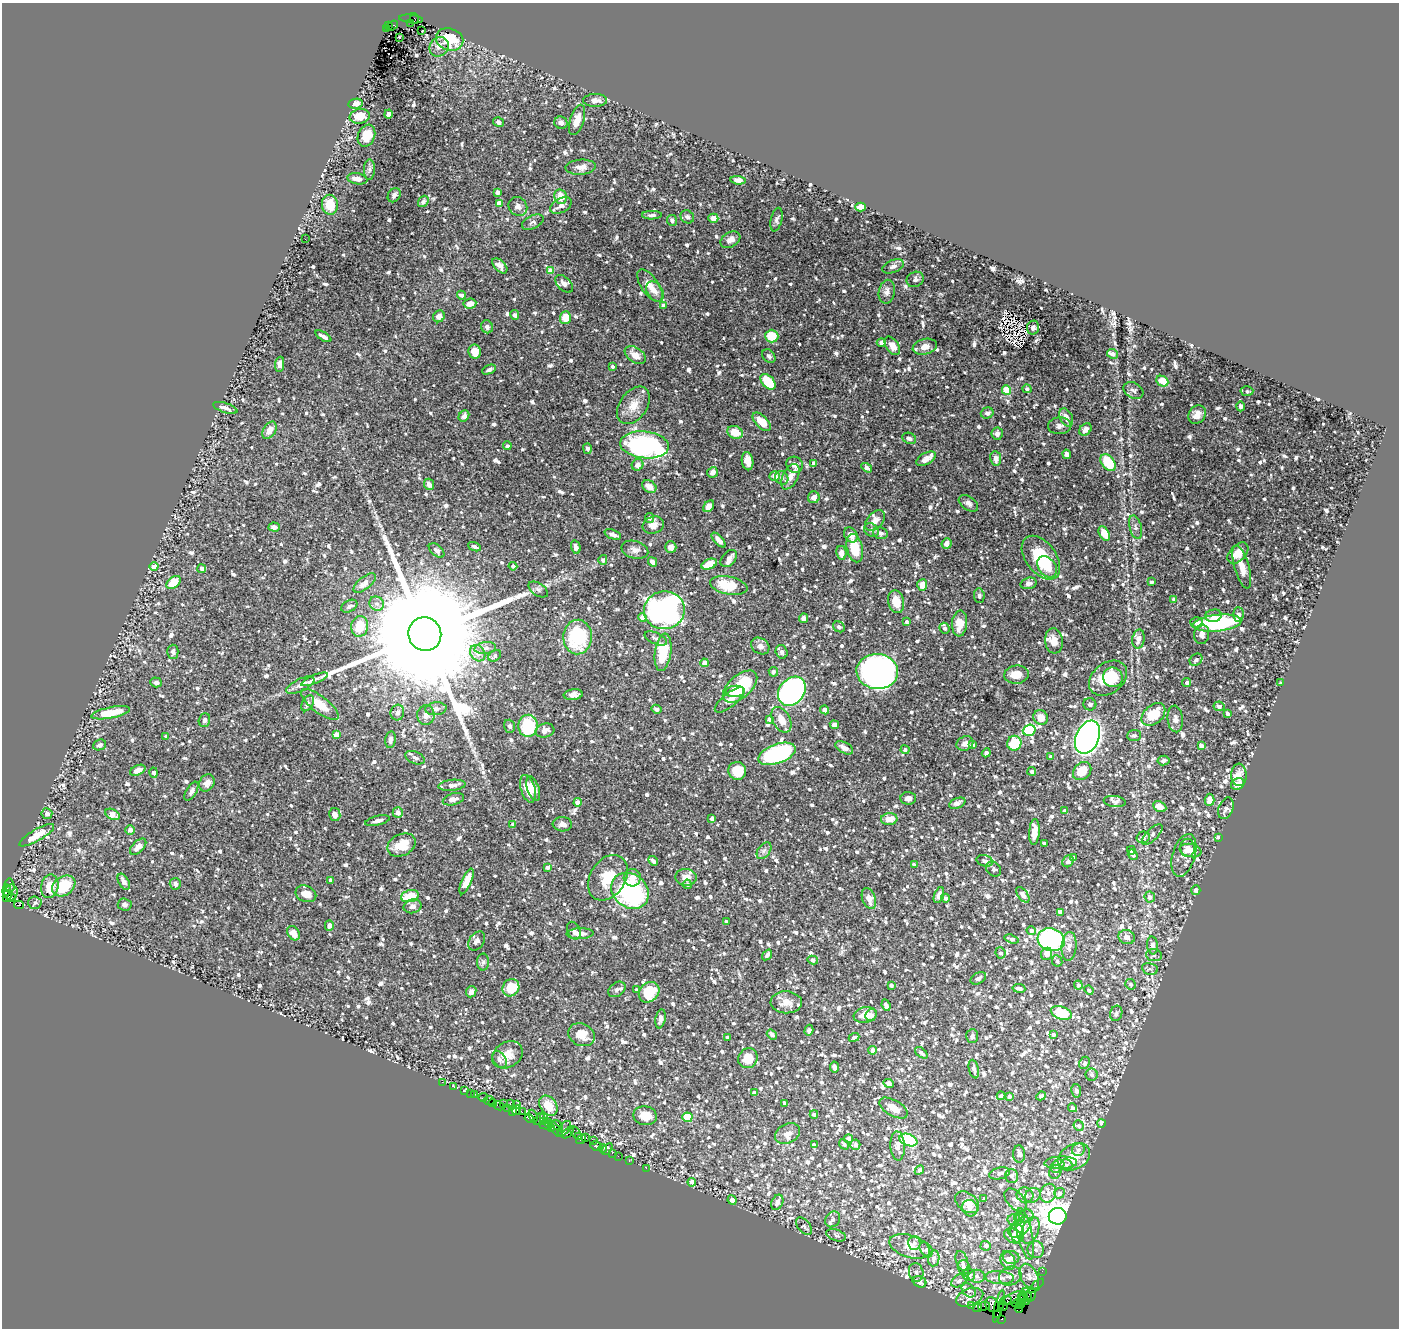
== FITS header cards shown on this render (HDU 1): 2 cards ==
NAXIS1  =                 1397
NAXIS2  =                 1326

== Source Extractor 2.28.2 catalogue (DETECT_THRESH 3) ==
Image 1397 x 1326 px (HDU 1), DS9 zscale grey, 1 PNG px = 1 image px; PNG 1401 x 1330 px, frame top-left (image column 1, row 1326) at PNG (2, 3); each listed source drawn as its Kron ellipse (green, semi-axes under 4 px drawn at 4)
Background 2.2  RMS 0.027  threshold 0.0801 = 3 sigma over >= 5 px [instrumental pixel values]
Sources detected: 1583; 2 with non-positive FLUX_AUTO (blend fragments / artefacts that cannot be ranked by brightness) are neither listed nor drawn; of the other 1581, the 500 brightest by FLUX_AUTO listed and drawn (1081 fainter detections omitted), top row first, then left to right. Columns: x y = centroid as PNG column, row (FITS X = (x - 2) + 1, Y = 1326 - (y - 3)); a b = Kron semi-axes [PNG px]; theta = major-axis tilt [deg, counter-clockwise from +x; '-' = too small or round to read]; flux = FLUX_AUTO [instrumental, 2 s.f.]
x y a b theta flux
414 18 5 4 - 340
411 19 12 3 -6 400
410 23 3 2 - 170
388 25 3 3 - 240
392 26 6 4 36 680
386 28 2 2 - 200
422 31 3 2 - 8.4
399 37 3 2 - 10
450 39 14 11 -19 28
439 47 10 9 - 10
595 100 12 6 0 9.1
356 104 7 5 8 12
388 114 4 4 - 6.2
360 116 10 7 10 30
577 120 16 7 72 23
498 122 5 4 - 5.9
561 123 6 6 - 9.9
366 136 11 8 68 34
581 167 15 7 4 15
369 170 10 5 89 5.9
357 179 10 5 -10 13
738 180 7 4 -7 9.2
498 192 4 4 - 6.4
394 195 7 6 - 5.9
560 197 7 6 - 25
423 201 6 4 52 4.9
499 203 4 4 - 21
330 205 10 8 -82 45
561 205 11 7 29 10
518 206 10 8 -48 9.8
861 207 5 4 - 12
652 215 10 4 1 5.1
687 217 7 6 - 6.1
713 218 5 4 - 14
672 220 5 5 - 5.2
777 220 12 5 76 6.1
533 222 11 6 26 5.8
305 239 2 2 - 9
730 240 11 7 30 11
500 266 9 5 -46 9.2
893 266 11 6 21 7.1
551 271 4 4 - 32
915 279 9 7 29 6.1
564 284 11 6 -44 8.6
650 286 19 8 -56 19
655 292 11 7 -55 10
887 292 12 8 78 9.8
461 295 4 4 - 6.1
470 304 6 5 - 14
663 305 4 4 - 5
515 315 5 4 - 6.3
439 316 6 5 - 12
565 318 6 5 - 24
487 327 6 6 - 6.6
1033 328 7 6 - 6.6
323 336 9 3 -31 7.5
772 336 6 6 - 45
881 343 5 4 - 6.3
892 346 10 6 -56 16
925 347 12 7 14 16
475 352 7 6 - 21
1112 354 5 4 - 7.9
635 355 12 7 -34 18
769 356 7 5 -48 5
280 364 7 4 80 11
612 366 4 3 - 5.5
489 370 7 4 23 5.5
1162 381 6 5 - 27
768 382 9 6 -47 59
1027 389 4 4 - 5.5
1006 390 5 4 - 38
1133 390 10 7 -31 6.9
1247 391 6 5 - 5
633 405 21 13 55 25
1240 406 5 4 - 5.5
225 408 12 5 -18 8.2
987 413 6 5 - 6.6
1197 415 10 8 54 12
464 416 6 5 - 7.3
1066 417 10 6 -65 15
762 422 11 6 -46 28
1059 426 11 8 3 7.4
1085 429 7 5 48 12
269 430 9 6 59 16
735 432 8 6 -23 28
997 434 6 6 - 8.5
909 438 7 5 -23 7.2
644 445 24 13 -6 440
507 446 4 4 - 4.9
587 448 5 4 - 5
1067 454 5 4 - 9.9
926 459 11 5 29 11
996 459 7 5 -82 10
748 461 9 6 -81 16
814 463 4 4 - 7.4
1108 463 9 6 -53 54
638 465 6 5 - 9.6
795 465 8 8 - 8.8
867 468 6 3 -32 7.7
712 472 6 5 - 11
775 476 5 5 - 13
790 477 14 7 62 15
782 478 7 6 - 5.2
429 484 6 4 -66 7.2
649 486 7 6 - 15
814 497 6 5 - 11
968 503 11 6 -35 7.5
709 506 6 4 51 15
649 518 5 4 - 5.1
875 521 12 8 49 12
653 525 11 8 18 15
274 527 5 4 - 10
1136 527 12 6 -75 7
871 530 8 6 -36 5.1
880 533 7 6 - 5.7
1104 533 8 5 -62 26
613 534 8 4 -21 6.1
851 535 8 6 -52 12
719 540 9 4 -48 10
947 543 5 5 - 10
474 547 7 4 -23 5.5
576 547 7 4 -75 5.8
671 547 6 5 - 14
855 548 14 8 -76 44
437 550 9 5 -41 6.8
635 550 14 8 -16 10
841 553 7 5 -81 15
1238 553 12 8 46 23
729 558 10 6 49 9.5
1041 558 25 15 -53 81
603 560 5 4 - 5.6
653 562 5 4 - 13
709 564 8 5 23 25
154 566 4 4 - 31
513 566 4 4 - 5.5
1047 567 12 8 -53 21
1242 567 22 7 -74 21
202 569 4 4 - 7.3
173 582 8 5 37 39
1151 582 3 3 - 6.4
365 583 13 6 39 16
1028 583 8 5 16 5.1
729 585 19 9 -11 53
922 585 6 5 - 18
538 590 11 6 -33 5.2
979 596 7 5 -85 5.2
1174 599 4 4 - 4.9
896 602 11 8 -76 29
377 604 7 7 - 7.2
349 606 8 5 28 6.1
664 610 20 19 - 520
1238 615 7 5 -89 9.7
1213 616 8 6 12 9.3
642 618 4 4 - 21
804 618 4 4 - 8.6
906 622 4 4 - 4.9
1196 622 6 5 - 9.7
960 623 13 7 85 26
1217 623 24 8 6 170
360 626 10 8 81 37
839 627 6 5 - 4.9
944 628 6 5 - 5.7
425 634 17 16 - 120000
1202 634 10 7 84 9.7
578 637 17 14 88 120
656 638 12 5 -25 6
1138 639 9 6 80 13
1054 641 12 9 -84 17
760 646 10 7 -35 8.7
485 648 11 6 7 6.6
173 652 7 5 -89 6.7
663 652 19 8 82 73
782 652 7 6 - 7.2
478 653 9 7 -54 14
495 656 7 5 37 5.6
1196 660 7 5 40 5.7
704 663 4 4 - 14
773 672 5 4 - 4.9
877 672 21 17 -5 800
1016 675 12 9 6 21
1113 677 10 9 - 23
1108 678 21 15 38 66
314 679 14 4 23 6.8
156 682 5 5 - 5.8
1186 683 4 4 - 5.2
1281 683 4 3 - 7.3
300 685 15 6 26 14
740 687 20 11 41 120
735 691 10 5 4 27
792 691 16 12 51 510
573 695 9 5 6 11
729 700 18 7 39 17
308 703 8 5 59 7.1
320 704 23 8 -38 36
1090 704 6 6 - 4.9
1219 706 5 5 - 5.7
436 709 10 6 5 8.4
656 709 5 4 - 6.2
825 710 4 4 - 9.6
111 713 20 5 11 54
397 713 8 6 74 7.4
1153 714 13 9 41 49
1227 714 4 3 - 5.8
426 715 10 8 87 8
1041 718 8 7 - 21
770 719 4 4 - 12
1175 719 13 7 -85 10
204 720 7 5 71 6.1
781 720 14 8 -61 21
834 725 5 4 - 10
510 726 6 5 - 5
528 726 11 9 87 79
545 730 9 7 14 12
1029 730 6 5 - 190
337 734 4 4 - 26
1134 735 7 5 4 4.9
166 736 4 3 - 5.3
1087 737 17 11 66 1400
391 740 8 5 82 6.3
965 743 8 7 - 11
1014 743 7 7 - 63
99 745 7 5 23 5.2
972 745 4 4 - 8.2
1201 745 4 3 - 7.9
844 748 10 5 -28 11
905 750 4 4 - 6.3
986 753 4 4 - 8.9
777 754 19 9 20 280
1051 757 4 3 - 7.4
415 758 10 6 -24 5.9
1163 761 6 4 10 5
138 770 8 5 25 14
737 771 9 8 - 48
1032 771 4 4 - 5.8
1082 771 10 8 43 31
154 773 5 3 - 7.6
1239 775 11 7 -87 12
207 783 9 7 56 11
1238 784 7 5 25 16
452 785 14 5 6 9.4
528 789 14 7 -73 30
533 789 13 6 -71 14
191 791 11 5 60 6.7
908 798 8 6 -2 9.9
453 799 11 5 15 11
1210 800 6 5 - 16
1115 801 11 5 -8 6.3
578 802 4 4 - 16
957 803 8 5 21 6.7
1160 807 7 5 -25 16
1226 808 11 7 68 7.8
1065 811 4 3 - 9.9
398 813 5 5 - 10
47 814 5 5 - 6.8
112 814 7 5 -29 19
335 814 6 5 - 10
712 818 4 3 - 7
889 819 8 6 4 20
377 821 12 4 13 6.8
513 824 4 4 - 4.9
562 824 9 7 -4 8.9
130 830 5 5 - 8.4
1034 832 13 5 86 26
37 835 20 6 30 34
1152 835 13 6 44 7.6
1143 837 6 5 - 5.7
1218 837 4 3 - 6.8
1044 843 3 3 - 4.9
401 845 15 10 26 41
138 847 10 5 46 17
1188 848 9 7 -87 12
1131 850 4 3 - 5.4
764 851 9 6 53 6.1
1191 851 11 6 -11 16
1133 855 5 4 - 6
1184 855 22 11 73 19
1073 857 4 4 - 5.2
653 861 5 4 - 5.1
985 861 8 5 -16 5.2
1068 861 6 5 - 8.5
914 865 4 3 - 6.8
547 867 4 4 - 8.2
994 869 8 6 -44 5.9
686 877 11 8 -5 17
608 878 25 17 57 56
632 878 8 8 - 14
331 880 4 3 - 8.4
466 881 14 5 67 22
124 882 9 5 -61 10
175 884 6 5 - 6.2
687 884 4 4 - 5.5
9 886 7 5 -86 430
50 886 12 8 76 32
64 886 12 9 34 67
7 890 5 4 - 680
1196 890 4 4 - 5
630 891 20 16 -39 270
11 893 8 7 - 980
306 894 11 8 -22 17
939 895 8 4 70 8.8
1023 895 9 5 -53 7
7 896 6 3 76 580
410 896 9 6 14 49
1150 897 5 5 - 7.3
12 898 3 3 - 750
945 898 4 4 - 7.4
869 899 11 6 -70 16
35 903 6 6 - 5.8
19 905 5 3 - 1500
125 905 7 6 - 6
412 906 9 7 12 8.4
1060 912 4 4 - 9
726 922 4 3 - 5.4
329 926 5 4 - 7.8
574 931 9 6 -64 7.3
1031 931 5 4 - 6.5
294 933 7 6 - 18
580 934 13 5 2 12
1127 937 8 7 - 8.8
1012 939 7 4 -17 5.6
1051 940 14 11 -17 230
477 941 10 7 54 7.4
1153 945 9 5 -85 8.4
1069 946 14 7 85 13
1000 953 6 5 - 6.2
1047 954 6 5 - 14
767 955 6 3 54 5
1154 955 8 6 -5 5.2
813 960 5 4 - 7.6
1057 961 6 5 - 5.7
483 962 8 6 89 5.3
1150 969 8 5 -11 5
978 978 8 5 28 7.1
1131 984 5 5 - 4.9
891 985 4 3 - 5.7
1078 985 4 4 - 5.3
511 988 9 8 - 44
1019 988 6 3 -9 6.1
617 989 9 6 36 6
636 990 3 3 - 5.5
1089 990 5 4 - 5.8
471 992 6 5 - 8.9
649 992 11 9 45 52
786 1002 15 11 -3 19
886 1005 6 4 -68 8
1061 1013 11 6 -18 60
1116 1013 8 6 73 6.1
865 1015 11 8 10 23
871 1015 6 5 - 9
660 1019 9 5 80 7.4
809 1030 6 4 72 5
772 1034 5 4 - 5.2
1053 1034 4 3 - 5.2
581 1035 14 11 -26 25
972 1036 7 6 - 5.2
727 1037 3 3 - 5.1
854 1037 5 4 - 5.3
872 1050 4 4 - 9.4
921 1053 7 4 -40 6.1
507 1055 16 12 32 22
748 1058 10 9 - 33
499 1059 9 6 -57 6.4
1085 1063 6 5 - 5.7
834 1067 5 4 - 5.7
974 1069 9 5 -76 5.6
1092 1075 6 6 - 5.7
442 1082 2 2 - 41
888 1083 5 4 - 6.2
454 1087 3 2 - 28
465 1091 3 2 - 72
1076 1091 7 5 -79 6.8
754 1093 4 3 - 5.3
470 1094 3 2 - 87
475 1095 4 3 - 120
1001 1096 4 4 - 5.6
1009 1096 4 4 - 6.1
1041 1096 5 3 - 5.4
483 1097 5 3 - 55
489 1100 5 3 - 240
493 1103 4 3 - 300
510 1103 3 3 - 380
785 1103 4 3 - 6.7
503 1104 4 3 - 160
516 1105 2 2 - 190
499 1106 5 3 - 480
548 1106 11 8 -54 33
893 1108 15 8 -31 22
1072 1108 4 4 - 5.7
508 1109 3 2 - 140
517 1110 5 3 - 280
512 1111 4 3 - 380
522 1112 2 2 - 130
814 1114 4 3 - 5.5
533 1116 6 3 -67 310
645 1116 12 9 -10 28
687 1117 5 5 - 70
529 1118 4 3 - 250
544 1118 3 3 - 580
539 1119 7 3 50 520
543 1121 3 3 - 330
549 1122 3 2 - 180
1101 1123 4 3 - 9.3
545 1125 6 3 -15 530
558 1126 7 4 -50 530
1079 1126 5 5 - 6.2
552 1128 3 2 - 250
564 1128 8 5 51 770
555 1129 10 4 -51 530
568 1133 7 3 39 130
576 1133 7 2 -56 210
787 1133 13 9 28 12
578 1136 3 2 - 120
586 1137 4 3 - 290
581 1139 5 3 - 190
849 1139 4 4 - 10
593 1140 3 2 - 140
908 1140 9 5 -20 110
844 1144 6 4 -49 5.6
814 1145 4 3 - 5.4
855 1145 5 5 - 7
596 1146 5 5 - 340
898 1146 14 7 -87 13
603 1148 4 3 - 180
607 1149 7 3 53 540
1078 1150 6 6 - 5
612 1153 2 2 - 61
1019 1154 8 6 -85 6.5
618 1156 2 2 - 76
1074 1157 17 12 30 28
629 1160 3 2 - 93
1061 1163 16 6 2 11
1066 1165 6 5 - 5.1
1057 1166 7 5 41 5.5
646 1168 2 2 - 68
919 1170 5 3 - 6.4
1055 1172 7 6 - 5.6
1000 1173 11 5 15 7.7
1012 1176 7 6 - 5.9
692 1182 4 3 - 9.6
1048 1193 9 7 69 11
1059 1193 5 5 - 6.4
1025 1195 8 7 - 7.8
1033 1195 8 7 - 6.1
984 1199 3 3 - 5.6
732 1200 5 4 - 11
1015 1200 14 8 -47 11
777 1202 8 5 67 9.3
967 1202 13 9 -38 14
970 1208 8 7 - 8.8
1026 1216 7 6 - 5.7
1058 1216 9 8 - 2600
1019 1217 5 4 - 5.2
833 1219 8 7 - 6.6
1015 1220 7 6 - 7
804 1226 10 6 -51 5.5
1020 1228 13 8 41 27
1030 1230 14 8 69 17
1017 1233 10 6 -81 15
1025 1234 26 7 -78 19
836 1235 10 5 -18 5
1013 1236 9 7 -30 12
914 1243 7 6 - 5.9
910 1246 21 11 -18 24
986 1246 5 5 - 6.3
926 1250 8 5 -54 6.3
1036 1250 8 8 - 8.9
1011 1257 8 6 -11 6.7
934 1258 8 5 83 8.3
962 1261 10 6 -71 8.2
1008 1261 10 7 -66 9.4
963 1267 7 6 - 5.2
1042 1271 2 2 - 38
916 1272 9 7 -78 6.9
969 1275 6 6 - 8.9
977 1276 8 6 -2 7.1
1010 1276 11 9 21 12
1029 1277 14 8 -63 13
1000 1278 14 6 -5 12
959 1281 9 6 32 6.2
920 1282 7 5 -26 8.3
1036 1286 10 2 41 110
969 1290 8 6 -46 5.2
1031 1294 7 5 77 340
1027 1295 7 3 -67 390
970 1297 14 8 20 13
1023 1297 5 3 - 350
1015 1298 13 5 19 680
1006 1300 6 2 19 130
1021 1302 8 2 73 440
1026 1302 3 3 - 82
1017 1303 5 3 - 270
992 1305 8 6 -56 950
971 1306 3 3 - 47
984 1306 6 2 15 200
999 1306 16 4 75 720
1003 1306 4 2 - 72
977 1308 4 3 - 200
1019 1308 4 3 - 670
997 1314 2 2 - 1400
1002 1319 3 2 - 8.5
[1081 fainter detections neither listed nor drawn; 2 non-positive-flux detections neither listed nor drawn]